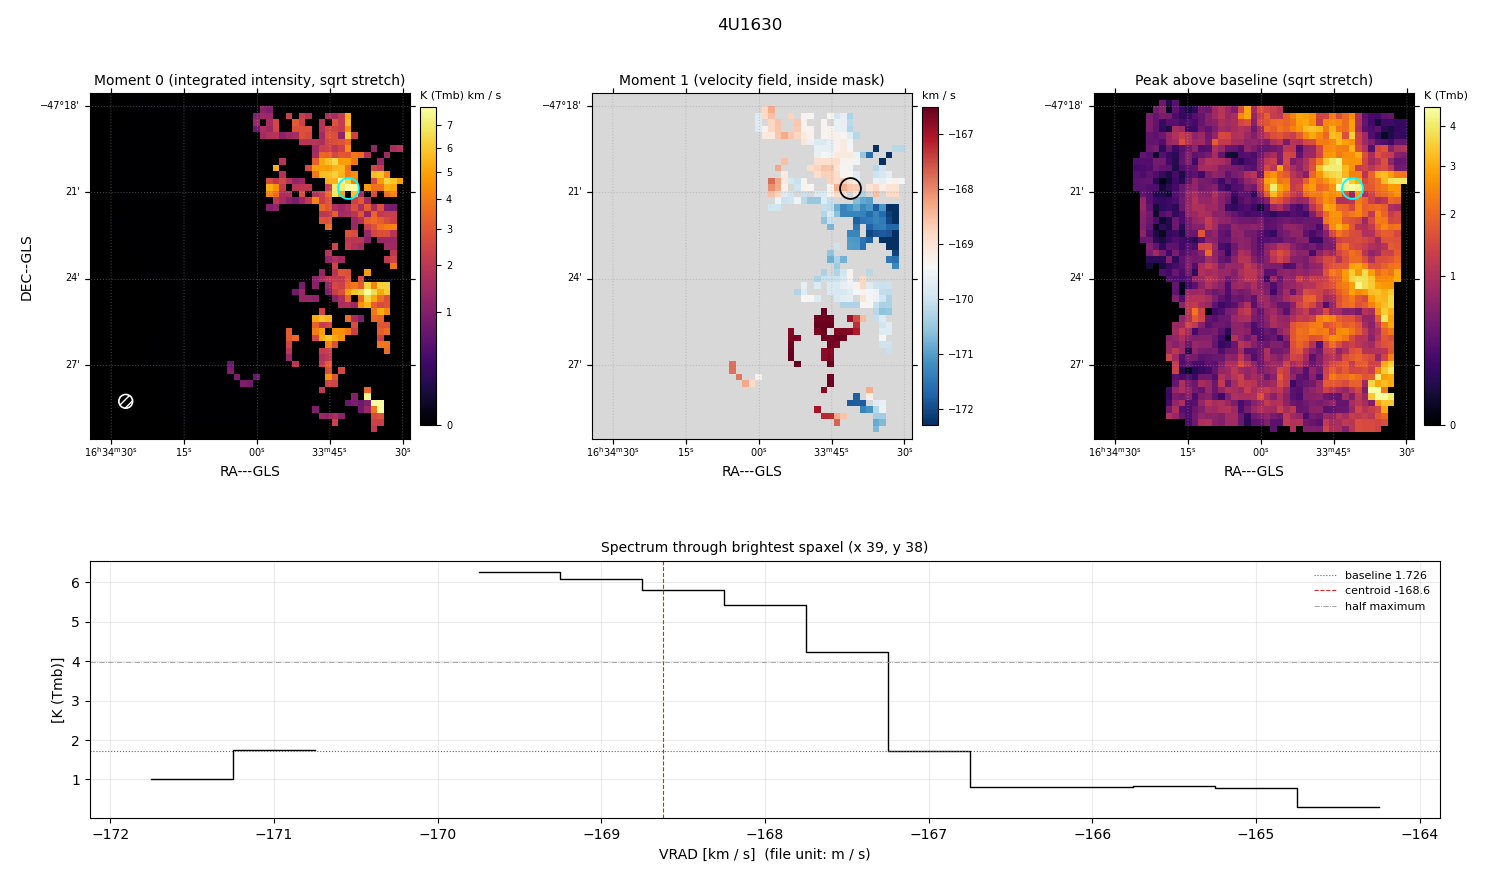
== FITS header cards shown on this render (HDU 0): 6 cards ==
OBJECT  = '4U1630      '               /
BUNIT   = 'K (Tmb)     '               /
CTYPE1  = 'RA---GLS    '               /
CTYPE2  = 'DEC--GLS    '               /
CTYPE3  = 'VRAD        '               /
NAXIS3  =                   23

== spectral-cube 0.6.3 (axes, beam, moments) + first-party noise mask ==
SpectralCube HDU 0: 23 channels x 53 x 49 spaxels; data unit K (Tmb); figure title: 4U1630
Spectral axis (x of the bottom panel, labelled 'VRAD [km / s]  (file unit: m / s)'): -174.5 .. -163.5 km / s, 23 channels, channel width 0.5 km / s
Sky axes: RA---GLS/DEC--GLS; field 11.1' x 12' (14 arcsec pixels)
Beam (drawn as the hatched ellipse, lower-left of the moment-0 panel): BMAJ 28.7 arcsec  BMIN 28.7 arcsec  BPA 0 deg
Caveat (lower limits): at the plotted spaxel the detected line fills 5 of 23 channels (22%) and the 8 channels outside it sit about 0.90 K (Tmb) (their median) below the dotted baseline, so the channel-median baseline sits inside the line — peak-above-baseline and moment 0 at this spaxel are lower limits by about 0.90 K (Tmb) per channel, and W50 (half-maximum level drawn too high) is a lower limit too
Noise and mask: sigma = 0.23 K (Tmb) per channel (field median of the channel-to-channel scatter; only 8 spaxels are free of emission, so no channel-correlation factor could be measured or applied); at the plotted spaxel too few channels lie outside the line to read the noise off the bottom panel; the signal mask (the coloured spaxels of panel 2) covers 14% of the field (14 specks smaller than half a beam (2.5 px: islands under 3 px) dropped from it)
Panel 1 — Moment 0 (line voxels x channel width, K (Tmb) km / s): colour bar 0 .. 7.88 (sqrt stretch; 0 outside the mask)
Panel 2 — Moment 1 (intensity-weighted velocity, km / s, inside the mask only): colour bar -172.31 .. -166.50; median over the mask -169.63
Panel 3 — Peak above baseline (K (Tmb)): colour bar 0 .. 4.52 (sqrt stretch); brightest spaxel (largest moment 0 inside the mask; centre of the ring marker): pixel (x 39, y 38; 0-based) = FK5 16h33m42s -47d20m45s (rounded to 2 s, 15 arcsec steps: no finer than the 14 arcsec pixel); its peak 4.53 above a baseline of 1.726
Panel 4 — spectrum at that spaxel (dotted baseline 1.726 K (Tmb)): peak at -169.5 km / s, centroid -168.6 km / s (red dashed line; intensity-weighted over the run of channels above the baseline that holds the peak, -171.2 .. -167.2 km / s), W50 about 2.5 km / s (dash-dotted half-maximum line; edge to edge of the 5 channels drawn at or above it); detected line -169.7 .. -167.2 km / s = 5 of 23 channels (22%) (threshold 4 sigma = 0.93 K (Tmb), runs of >= 2 channels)